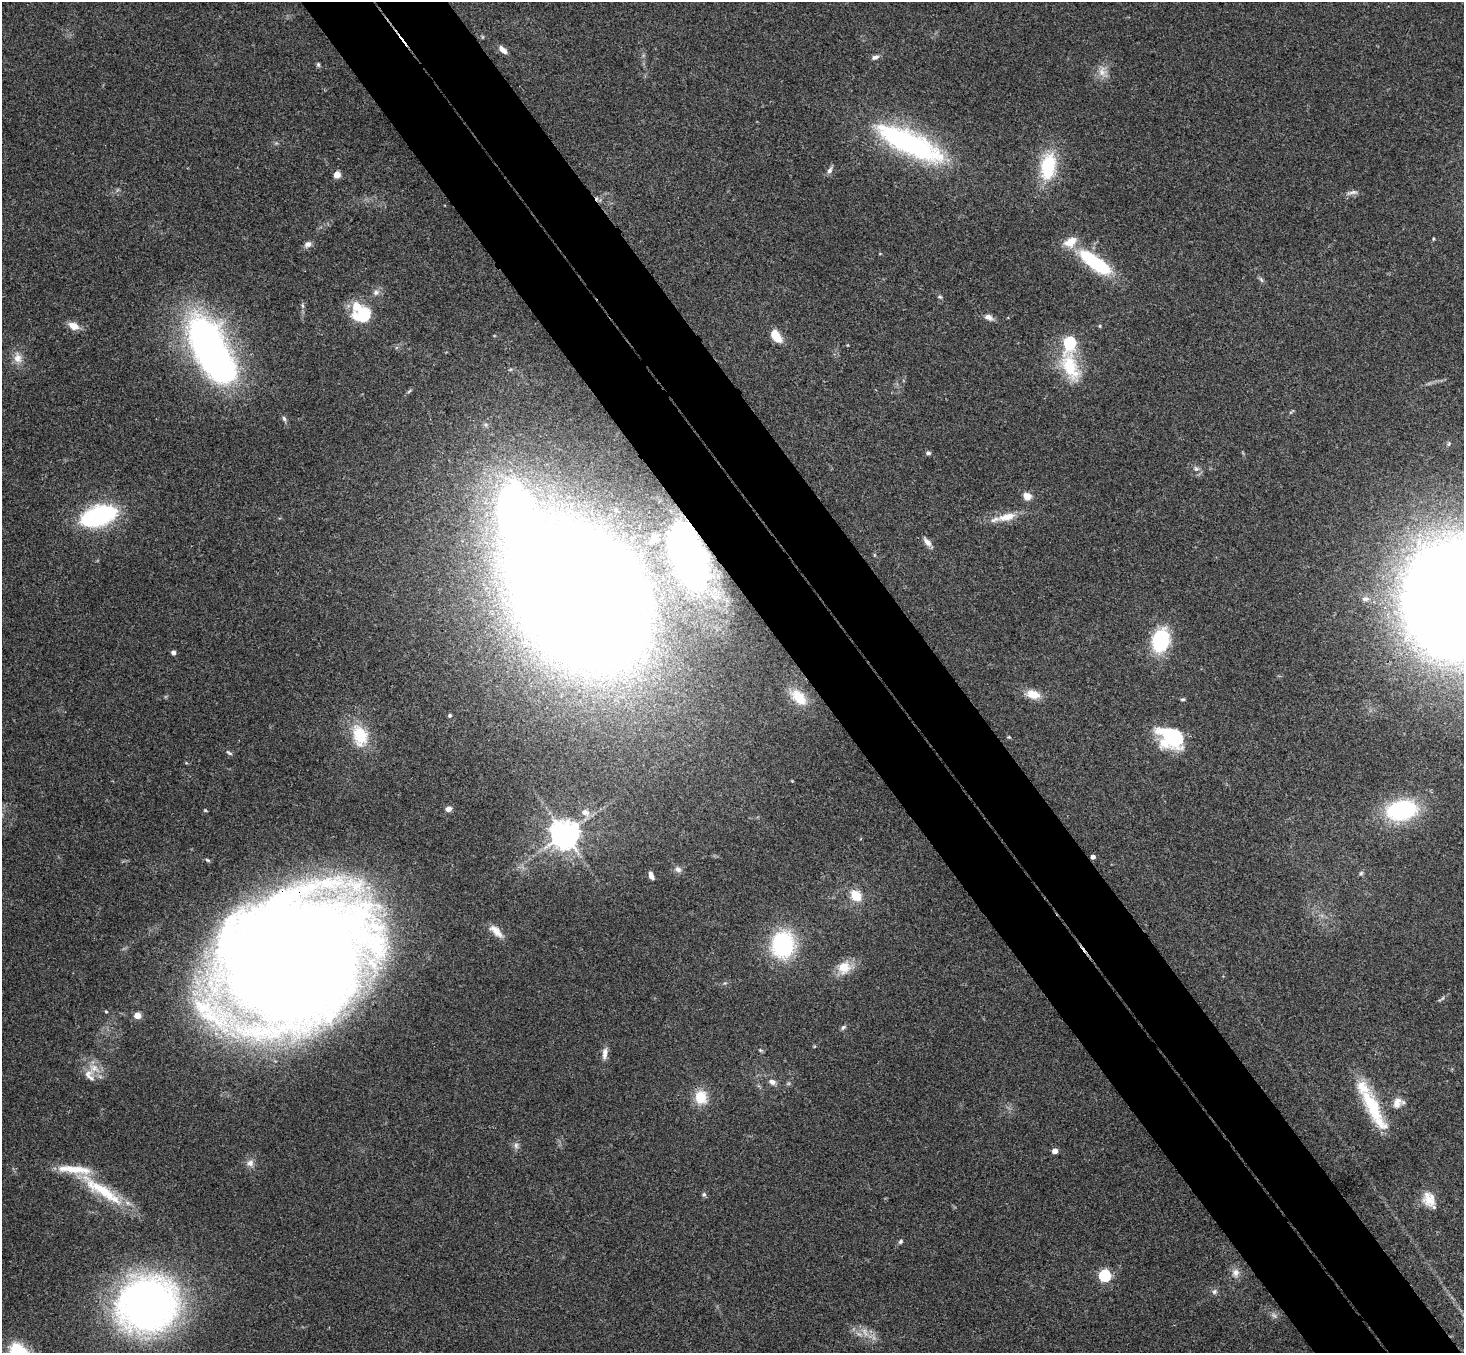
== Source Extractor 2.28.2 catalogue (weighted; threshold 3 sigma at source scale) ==
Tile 6 of 4 x 4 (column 2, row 2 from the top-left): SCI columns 1516-2977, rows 3034-4384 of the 5950 x 5930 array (HDU 1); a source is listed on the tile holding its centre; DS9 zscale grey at full resolution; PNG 1466 x 1355 px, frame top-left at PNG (2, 2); no overlay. Shown black and unused: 10% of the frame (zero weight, under 3 of 4 exposures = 6% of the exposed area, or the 3 px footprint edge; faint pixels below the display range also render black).
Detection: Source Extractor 2.28.2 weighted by HDU 2 'WHT'; one run over the whole footprint, this tile lists its part. Background 0.163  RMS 0.0074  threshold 0.0331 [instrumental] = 3 sigma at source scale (4.5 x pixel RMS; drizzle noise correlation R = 1.50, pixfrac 1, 0.05/0.05 arcsec/px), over >= 5 px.
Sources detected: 97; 1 too faint to see at this stretch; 4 inside a brighter object's white glare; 1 cosmic-ray / hot-pixel residue — not listed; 10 inside a brighter listed object's ellipse — not listed separately; the other 81 listed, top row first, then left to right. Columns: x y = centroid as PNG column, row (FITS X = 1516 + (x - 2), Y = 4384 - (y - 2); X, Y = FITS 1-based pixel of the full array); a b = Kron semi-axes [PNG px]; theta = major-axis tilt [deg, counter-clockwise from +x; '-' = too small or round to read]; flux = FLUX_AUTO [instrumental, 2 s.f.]
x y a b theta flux
503 50 12 6 -43 4.4
875 57 10 5 14 2.4
318 64 6 5 - 1.3
1102 72 15 11 86 7.2
909 143 81 23 -25 140
1048 166 30 16 81 42
830 170 9 6 61 2.8
337 175 5 4 - 14
1352 192 17 5 7 2.8
308 244 9 7 29 3.4
880 254 4 3 - 0.55
1095 263 44 15 -35 53
1261 280 10 4 -62 1.5
376 292 9 7 27 2.9
940 297 6 5 - 1.1
303 306 6 4 -70 1.2
363 316 20 15 14 32
989 317 11 7 -25 4.3
74 326 11 8 -22 8.1
776 336 12 7 -57 16
1070 343 7 6 - 91
210 348 66 28 -63 410
18 358 14 11 -77 7
1070 367 44 21 -70 37
409 391 8 3 45 1.1
284 418 7 5 -63 1.7
928 453 6 5 - 1.5
1196 469 9 6 -48 2.6
1027 496 8 6 -36 7.9
98 516 30 15 18 110
1007 517 26 10 13 13
654 539 7 5 71 2.9
927 542 12 6 -48 4.4
688 561 54 26 -70 200
581 598 86 68 -51 3200
1365 599 8 5 2 1.6
1459 601 62 57 -73 3800
1161 640 20 14 75 60
173 652 5 5 - 2.3
1033 694 16 10 -18 11
799 697 22 12 -47 14
1183 699 7 3 0 0.93
450 715 4 4 - 1.4
360 736 28 17 -74 27
1173 736 24 14 -34 64
1009 737 4 4 - 0.73
229 753 10 4 -35 1.4
448 809 8 6 9 3.2
1401 810 28 18 11 81
585 812 13 9 -27 5
565 834 8 8 - 1200
678 869 9 7 -39 3.1
1361 873 7 5 44 1.3
651 875 8 4 -71 3.7
856 896 11 9 -54 15
496 931 21 9 -43 7
783 944 28 24 86 70
286 961 118 91 26 2200
844 967 18 17 - 13
137 1015 5 4 - 14
843 1027 8 5 44 1.6
760 1050 6 4 -45 0.99
605 1053 16 6 83 4.5
94 1068 17 10 -33 9.2
91 1078 8 6 -19 2.2
772 1082 9 6 -22 3.6
701 1097 18 15 -80 16
1397 1102 16 12 63 7.5
1374 1108 61 18 -68 40
516 1145 9 6 -76 2.5
1055 1151 4 4 - 7.8
250 1163 10 9 - 4.1
102 1190 74 14 -34 43
704 1194 6 6 - 1.6
1429 1199 20 15 -67 12
900 1242 6 5 - 1.4
1235 1273 12 11 - 5
1105 1276 5 5 - 96
1214 1292 8 6 58 2.1
147 1305 56 49 30 400
865 1332 14 6 -64 4.9
Overlapping masked pixels (flux is a lower limit): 2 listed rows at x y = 688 561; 286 961
Isophote crosses this tile's border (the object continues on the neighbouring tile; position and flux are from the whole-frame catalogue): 1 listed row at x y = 1459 601